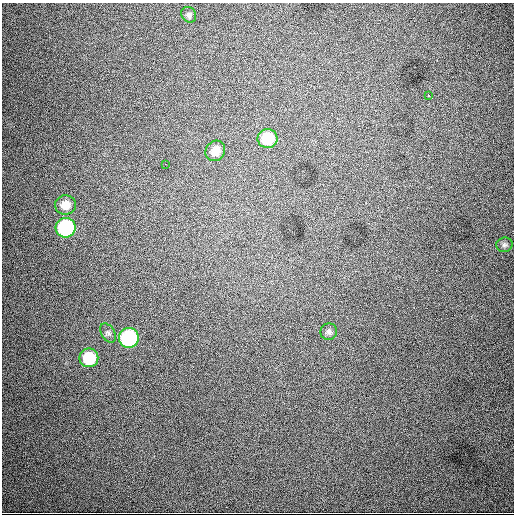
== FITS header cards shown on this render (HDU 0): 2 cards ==
NAXIS1  =                  512
NAXIS2  =                  512

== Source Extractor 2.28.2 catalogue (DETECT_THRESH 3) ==
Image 512 x 512 px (HDU 0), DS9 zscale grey, 1 PNG px = 1 image px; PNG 516 x 516 px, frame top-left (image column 1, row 512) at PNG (2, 3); each listed source drawn as its Kron ellipse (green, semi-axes under 4 px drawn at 4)
Background 3220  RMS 53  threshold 158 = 3 sigma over >= 5 px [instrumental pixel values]
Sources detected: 12; all 12 listed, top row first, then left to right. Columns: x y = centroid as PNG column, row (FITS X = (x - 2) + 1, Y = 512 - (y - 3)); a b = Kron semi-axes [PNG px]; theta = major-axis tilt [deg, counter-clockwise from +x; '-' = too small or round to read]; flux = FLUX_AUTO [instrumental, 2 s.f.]
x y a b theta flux
189 15 8 7 - 10000
428 95 3 2 - 3100
267 138 10 9 - 110000
215 151 11 9 55 38000
165 164 3 2 - 2500
66 205 10 9 - 40000
66 228 10 9 - 380000
504 245 8 7 - 10000
329 332 8 8 - 12000
108 333 10 6 -58 11000
129 338 10 10 - 360000
89 358 9 9 - 120000